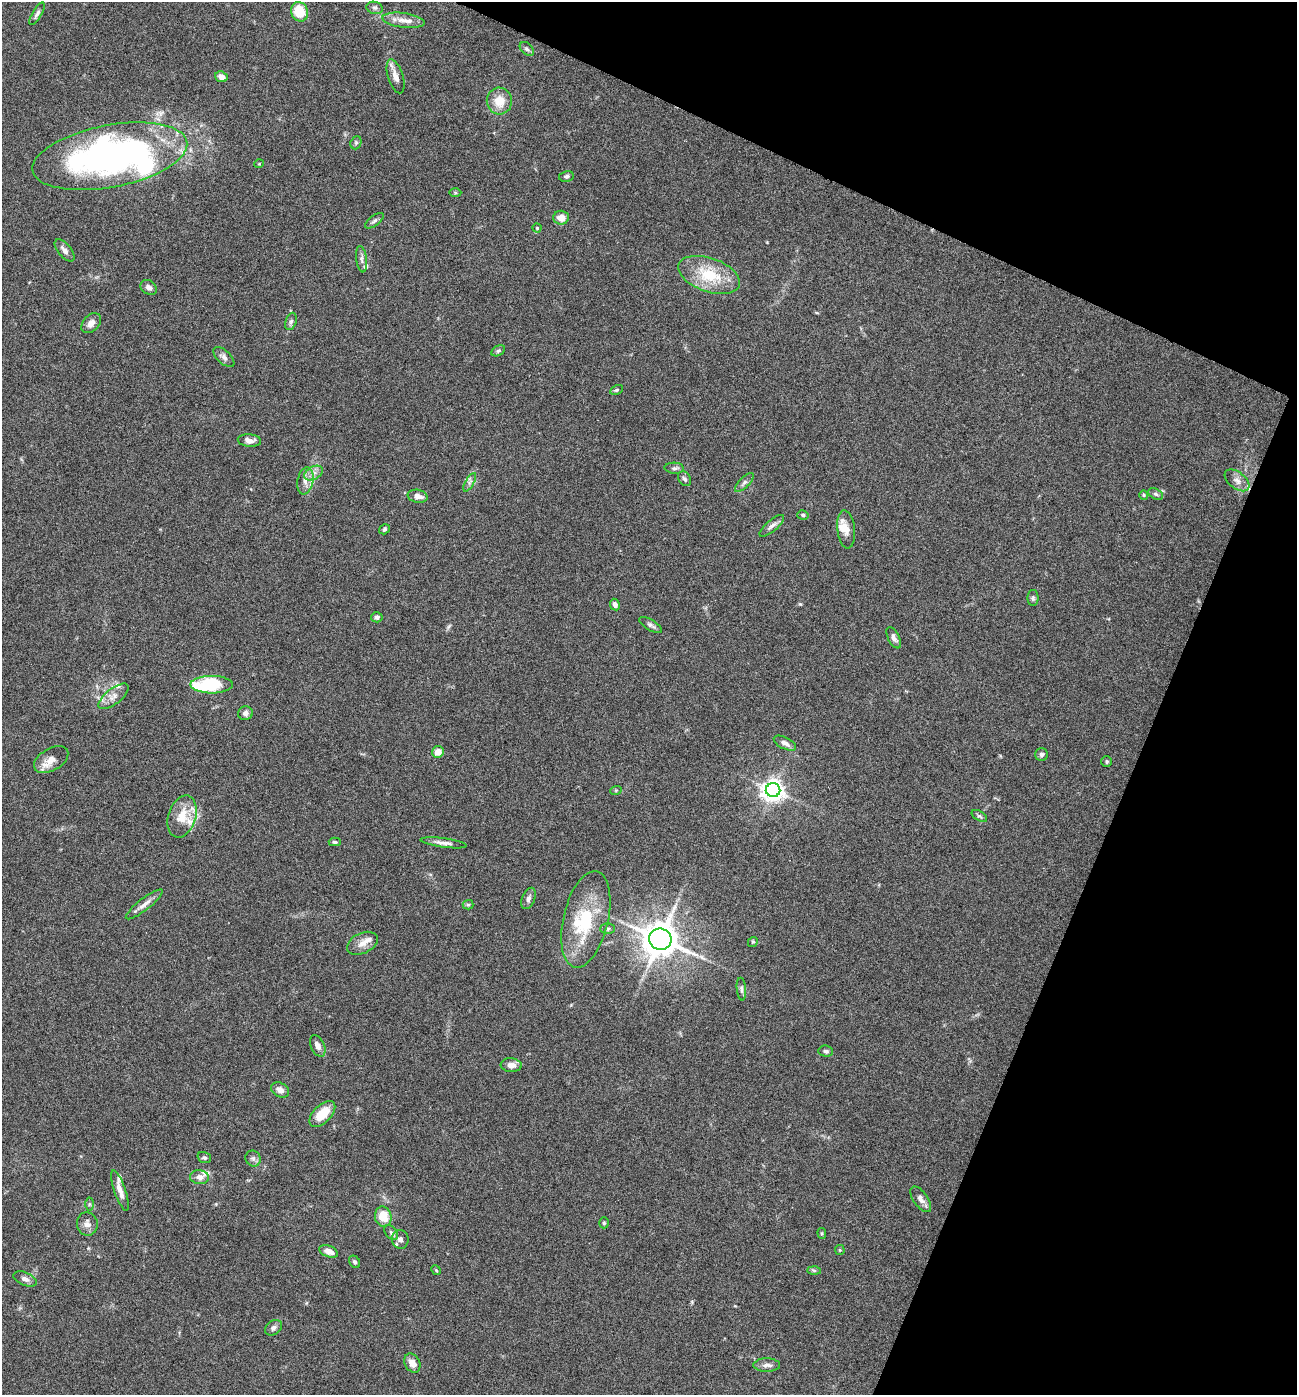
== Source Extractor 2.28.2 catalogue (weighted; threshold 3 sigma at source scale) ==
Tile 8 of 4 x 4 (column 4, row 2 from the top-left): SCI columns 4156-5450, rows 2789-4181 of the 5587 x 5578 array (HDU 1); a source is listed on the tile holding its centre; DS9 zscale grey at full resolution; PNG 1299 x 1397 px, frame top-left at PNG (2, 2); each listed source drawn as its Kron ellipse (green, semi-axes under 4 px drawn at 4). Shown black and unused: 21% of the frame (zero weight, under 4 of 8 exposures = <1% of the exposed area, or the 3 px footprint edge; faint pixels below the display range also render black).
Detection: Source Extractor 2.28.2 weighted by HDU 2 'WHT'; one run over the whole footprint, this tile lists its part. Background 0.0936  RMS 0.0046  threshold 0.0187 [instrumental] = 3 sigma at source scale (4.09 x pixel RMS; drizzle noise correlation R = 1.36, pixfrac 0.8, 0.05/0.05 arcsec/px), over >= 5 px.
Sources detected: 107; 4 inside a brighter object's white glare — neither listed nor drawn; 9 inside a brighter listed object's ellipse — not listed separately; the other 94 listed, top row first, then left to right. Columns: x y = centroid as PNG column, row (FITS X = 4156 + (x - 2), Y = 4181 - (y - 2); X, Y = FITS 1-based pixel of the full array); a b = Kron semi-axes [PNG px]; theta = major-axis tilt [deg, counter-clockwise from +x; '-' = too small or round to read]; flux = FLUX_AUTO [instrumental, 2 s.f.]
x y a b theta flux
375 8 8 6 -14 1.2
299 12 10 8 -66 11
37 14 12 5 60 1.4
403 20 21 7 -7 3.9
527 49 8 5 -44 1.1
396 76 17 7 -72 3.4
221 77 6 5 - 2.6
499 101 13 12 - 7.3
356 143 7 5 70 0.81
110 156 79 31 11 160
259 164 5 3 - 0.32
566 176 7 5 12 0.96
455 193 6 4 -2 0.48
561 218 8 7 - 4.2
374 221 11 5 37 1.2
537 228 4 4 - 0.48
65 250 13 6 -50 2.2
361 259 13 5 -83 1.5
709 275 32 17 -19 17
149 287 9 6 -37 1.8
291 321 9 5 71 1
91 323 11 8 46 2.5
498 351 7 4 30 0.81
224 357 13 6 -42 1.8
617 390 7 4 26 0.6
249 440 12 6 -5 2.6
674 468 10 5 -4 1.2
314 473 10 6 26 2.2
685 479 8 6 -57 1.1
1237 480 14 8 -38 2.8
305 481 14 8 80 3.3
470 482 10 4 60 1.2
744 482 12 5 45 1.5
1156 494 8 5 -27 0.91
1144 495 4 4 - 0.48
418 496 10 6 -11 2.7
803 515 6 4 -13 0.81
772 526 15 5 41 1.8
385 529 6 4 33 0.69
846 529 19 9 -83 4
1033 598 8 5 90 0.9
615 605 6 4 -64 1.6
377 617 6 5 - 1.3
651 625 13 5 -31 1.4
894 638 11 5 -63 1.7
212 685 21 8 0 29
113 696 18 7 39 3.4
245 713 7 7 - 1.5
785 743 12 5 -27 2.1
438 752 6 5 - 3.7
1041 754 6 6 - 1.2
51 760 19 11 31 4.6
1107 762 5 5 - 0.77
616 790 6 3 19 0.44
773 790 7 7 - 310
182 816 21 14 73 8.9
979 816 9 4 -31 0.87
335 842 6 4 -3 0.63
443 843 23 4 -8 2.4
528 898 11 6 69 1.6
144 904 23 6 38 2.9
468 905 5 5 - 0.63
586 919 49 22 77 26
607 929 7 5 1 0.88
660 939 11 10 - 920
753 942 5 4 - 0.54
362 943 16 10 25 3.5
741 989 11 4 -84 1.1
318 1046 11 6 -65 2.3
826 1051 7 5 -5 0.94
511 1065 10 7 -5 2.8
280 1090 9 7 -30 2.3
322 1114 16 8 44 8.9
204 1158 7 5 -18 0.94
253 1158 8 7 - 1.3
199 1177 9 7 -6 2.3
120 1191 21 5 -71 3.3
921 1199 15 7 -54 2.3
89 1204 6 4 90 0.71
383 1217 10 8 -77 8.8
604 1223 5 4 - 0.7
87 1224 11 10 - 2.6
391 1233 8 5 -51 1.1
822 1233 5 4 - 0.53
400 1239 9 8 - 2.1
840 1250 5 5 - 0.48
329 1251 10 5 -20 3.3
355 1262 7 5 -55 0.93
436 1270 5 4 - 0.45
814 1270 6 4 -2 0.66
25 1279 12 6 -23 2
273 1328 9 7 39 1.5
412 1363 10 7 -61 3.6
767 1365 13 7 0 2.1